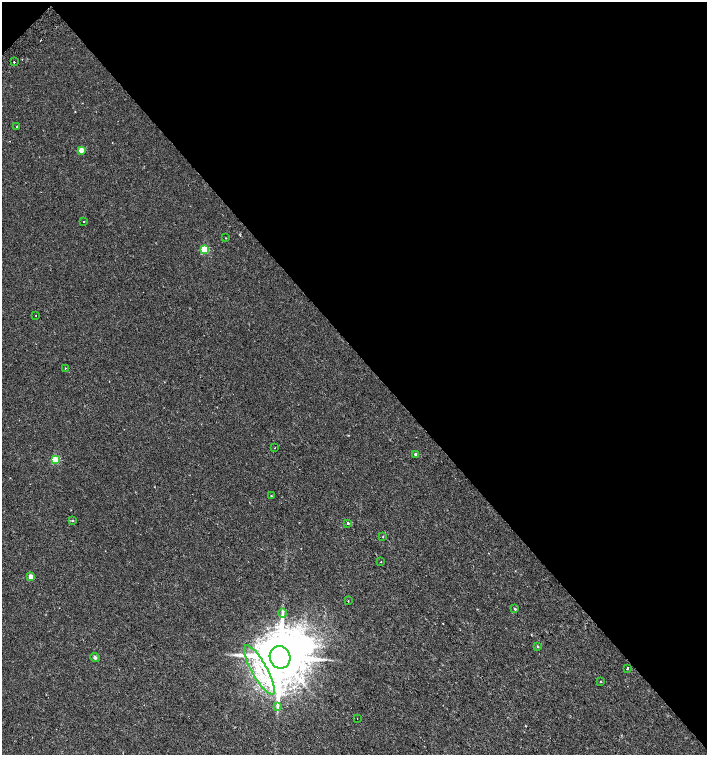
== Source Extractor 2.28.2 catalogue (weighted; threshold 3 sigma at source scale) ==
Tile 3 of 4 x 4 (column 3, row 1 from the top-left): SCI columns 2998-4406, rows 4553-6058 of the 6060 x 6084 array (HDU 1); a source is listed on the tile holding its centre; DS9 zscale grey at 2 x 2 block average (1 PNG px = mean of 2 x 2 image px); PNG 709 x 757 px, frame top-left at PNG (2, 2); each listed source drawn as its Kron ellipse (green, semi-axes under 4 px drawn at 4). Shown black and unused: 47% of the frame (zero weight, under 2 of 3 exposures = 2% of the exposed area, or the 3 px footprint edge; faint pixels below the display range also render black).
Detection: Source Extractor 2.28.2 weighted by HDU 2 'WHT'; one run over the whole footprint, this tile lists its part. Background 0.00358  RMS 0.0025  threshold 0.0114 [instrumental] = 3 sigma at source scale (4.5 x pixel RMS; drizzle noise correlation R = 1.50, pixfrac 1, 0.0396/0.0396 arcsec/px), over >= 5 px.
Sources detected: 33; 1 inside a brighter object's white glare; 3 cosmic-ray / hot-pixel residue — neither listed nor drawn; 1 inside a brighter listed object's ellipse — not listed separately; the other 28 listed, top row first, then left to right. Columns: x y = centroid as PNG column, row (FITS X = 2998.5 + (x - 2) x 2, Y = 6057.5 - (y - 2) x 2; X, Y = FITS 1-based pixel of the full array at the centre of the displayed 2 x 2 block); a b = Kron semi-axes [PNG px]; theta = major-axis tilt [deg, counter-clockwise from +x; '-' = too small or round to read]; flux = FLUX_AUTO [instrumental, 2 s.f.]
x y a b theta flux
14 61 2 2 - 5.6
17 126 2 2 - 0.41
81 150 3 3 - 8.5
83 222 2 2 - 0.64
226 238 2 2 - 0.26
204 250 3 3 - 27
36 315 2 2 - 0.43
65 368 2 2 - 0.34
275 448 2 2 - 0.27
416 454 2 2 - 2
55 460 3 3 - 20
271 496 3 2 - 0.38
72 521 3 2 - 0.46
348 523 2 2 - 5.7
383 537 2 2 - 0.73
381 562 2 2 - 0.24
31 577 3 3 - 8.2
348 601 2 2 - 0.67
515 609 3 2 - 0.55
282 613 5 2 - 0.95
537 647 3 2 - 0.67
280 657 11 10 - 4500
95 658 5 4 - 0.96
627 668 2 2 - 1.9
259 670 28 7 -61 16
601 682 3 2 - 0.26
277 707 3 2 - 0.63
357 718 2 2 - 0.24
Diffuse or blended objects may show on this block-average render without a row.